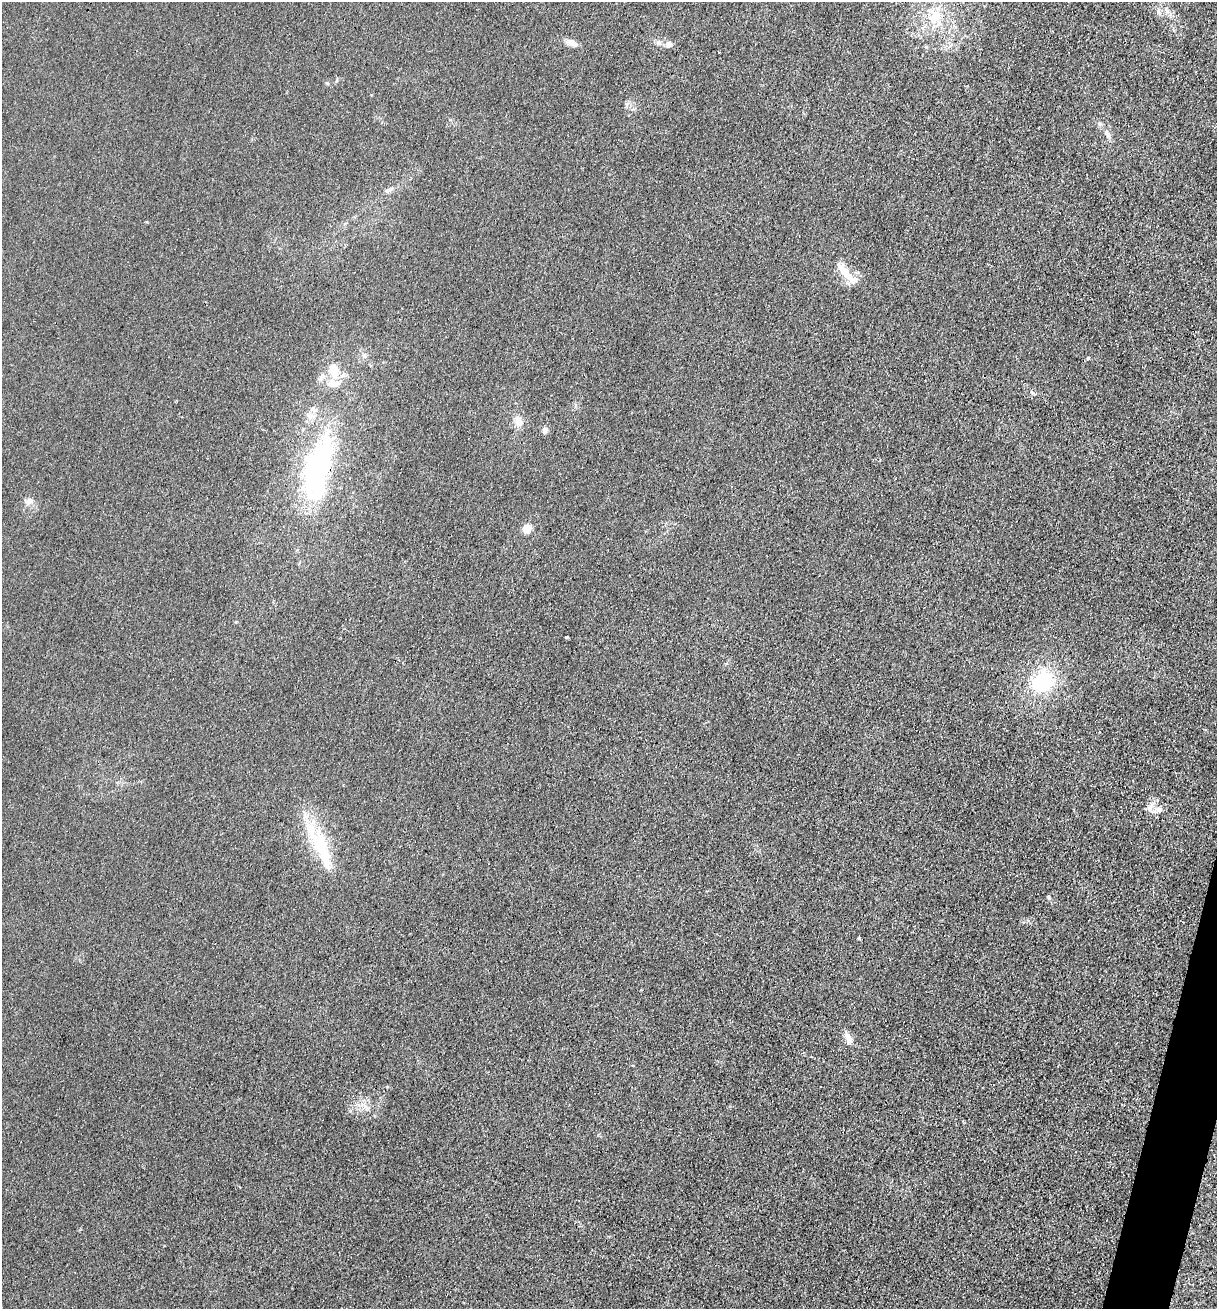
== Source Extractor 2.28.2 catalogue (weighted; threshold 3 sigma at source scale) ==
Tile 6 of 4 x 4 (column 2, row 2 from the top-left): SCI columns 1479-2693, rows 2623-3929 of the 5261 x 5243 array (HDU 1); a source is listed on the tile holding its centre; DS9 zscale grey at full resolution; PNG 1219 x 1311 px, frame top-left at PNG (2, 2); no overlay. Shown black and unused: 1% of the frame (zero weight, under 3 of 4 exposures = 1% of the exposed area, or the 3 px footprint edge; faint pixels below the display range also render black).
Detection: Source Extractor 2.28.2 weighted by HDU 2 'WHT'; one run over the whole footprint, this tile lists its part. Background 0.0333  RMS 0.0063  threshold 0.0284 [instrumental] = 3 sigma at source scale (4.5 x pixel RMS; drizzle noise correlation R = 1.50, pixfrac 1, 0.05/0.05 arcsec/px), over >= 5 px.
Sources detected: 25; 1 inside a brighter object's white glare — not listed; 4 inside a brighter listed object's ellipse — not listed separately; the other 20 listed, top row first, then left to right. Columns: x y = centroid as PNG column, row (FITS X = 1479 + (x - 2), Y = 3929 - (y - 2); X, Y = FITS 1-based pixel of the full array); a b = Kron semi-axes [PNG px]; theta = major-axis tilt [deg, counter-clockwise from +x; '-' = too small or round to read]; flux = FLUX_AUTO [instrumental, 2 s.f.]
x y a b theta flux
934 17 21 16 45 16
572 43 16 7 -21 4.3
669 45 9 7 20 3.4
1107 134 14 6 -63 3.2
387 191 8 6 54 1.8
845 272 23 10 -50 12
364 356 8 6 88 2.1
1088 358 6 4 19 0.65
334 370 21 14 -71 12
518 421 12 10 -77 5.8
544 430 7 6 - 3
318 472 80 27 78 110
29 501 11 8 43 3.2
526 529 5 5 - 24
566 637 3 2 - 0.71
1042 681 25 21 34 41
1159 810 8 7 - 2.7
322 849 63 17 -73 34
1049 897 6 4 -47 0.9
848 1038 15 8 -69 4.6
Overlapping masked pixels (flux is a lower limit): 1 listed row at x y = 318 472
Unlisted compact peaks at least as high as the median listed source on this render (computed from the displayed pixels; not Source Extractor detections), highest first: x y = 859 938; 387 1087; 1033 393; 327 83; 350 1111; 147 222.